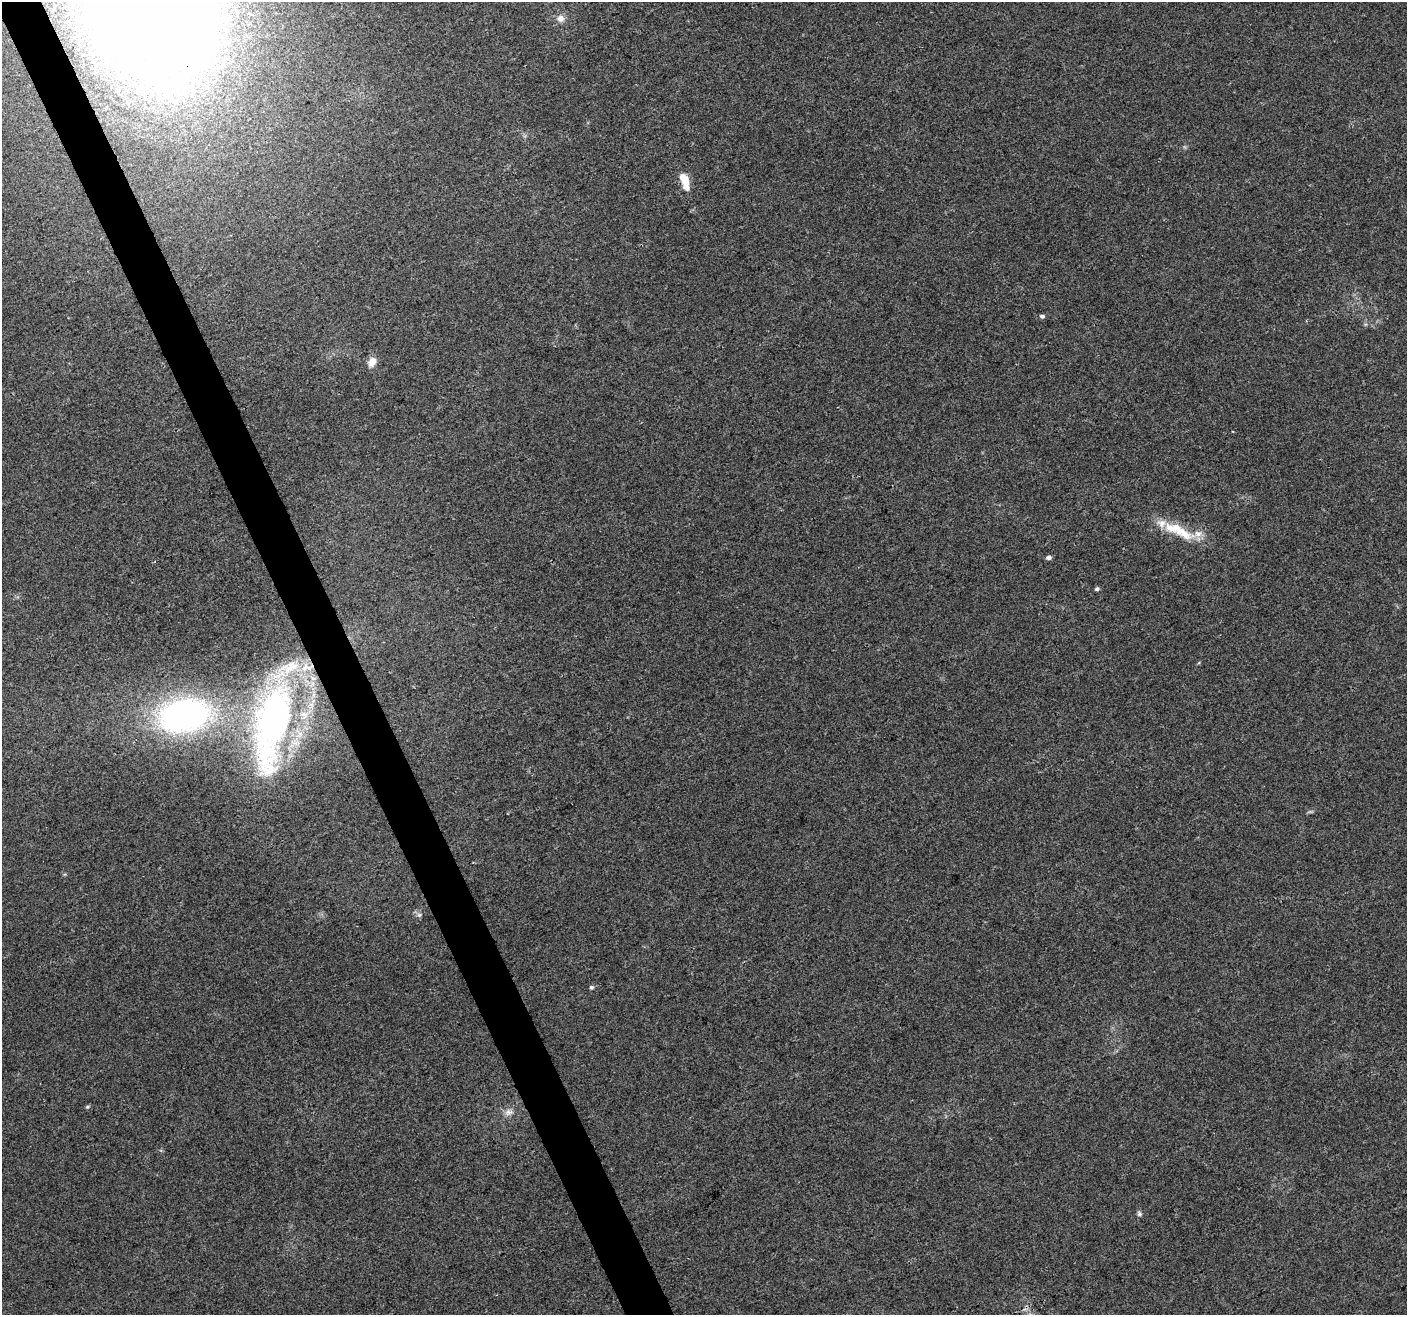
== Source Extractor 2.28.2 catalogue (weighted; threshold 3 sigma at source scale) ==
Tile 11 of 4 x 4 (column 3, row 3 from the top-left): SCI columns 2811-4215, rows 1400-2712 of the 5624 x 5482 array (HDU 1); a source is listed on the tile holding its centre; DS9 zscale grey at full resolution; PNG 1409 x 1317 px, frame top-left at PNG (2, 2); no overlay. Shown black and unused: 3% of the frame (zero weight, under 3 of 4 exposures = <1% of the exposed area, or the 3 px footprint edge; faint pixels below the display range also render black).
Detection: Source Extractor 2.28.2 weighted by HDU 2 'WHT'; one run over the whole footprint, this tile lists its part. Background 0.0295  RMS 0.0046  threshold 0.0208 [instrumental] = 3 sigma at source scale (4.5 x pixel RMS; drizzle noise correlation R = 1.50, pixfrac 1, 0.0396/0.0396 arcsec/px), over >= 5 px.
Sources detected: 19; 5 inside a brighter listed object's ellipse — not listed separately; the other 14 listed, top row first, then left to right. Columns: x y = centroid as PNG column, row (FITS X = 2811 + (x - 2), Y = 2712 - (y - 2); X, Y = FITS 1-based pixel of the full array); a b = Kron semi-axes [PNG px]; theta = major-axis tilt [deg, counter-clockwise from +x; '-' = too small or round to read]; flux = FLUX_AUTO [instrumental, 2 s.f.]
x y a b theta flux
560 18 10 9 - 3.2
684 179 13 8 -62 6.4
1042 316 6 5 - 1
372 362 12 9 62 3.9
1182 532 51 13 -27 15
1049 557 6 4 1 1.3
1097 589 5 4 - 0.91
184 715 48 30 11 140
273 725 107 38 78 160
419 915 7 5 -43 1.1
591 987 6 5 - 0.87
87 1107 5 4 - 0.59
508 1112 12 8 18 2.6
1139 1213 7 6 - 1
Overlapping masked pixels (flux is a lower limit): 1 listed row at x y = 273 725